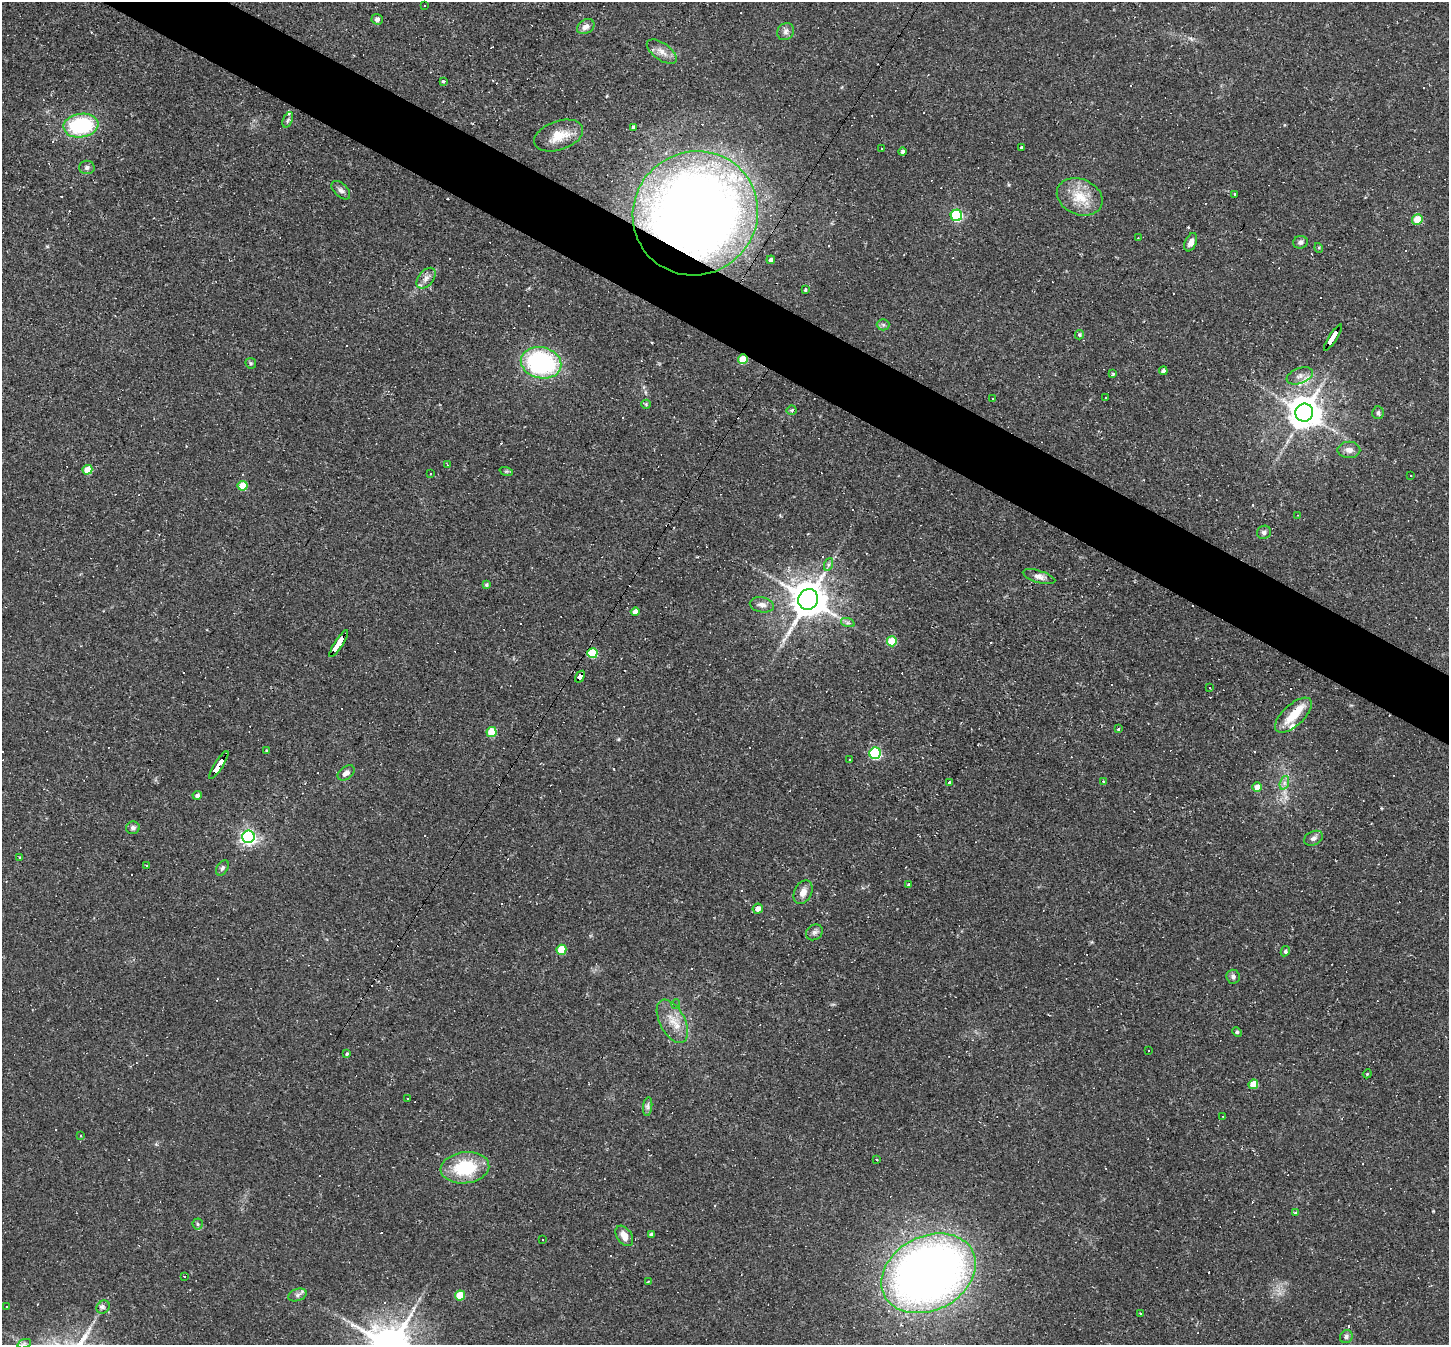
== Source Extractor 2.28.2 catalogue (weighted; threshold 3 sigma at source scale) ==
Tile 11 of 4 x 4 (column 3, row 3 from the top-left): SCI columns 2894-4340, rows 1488-2830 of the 5786 x 5798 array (HDU 1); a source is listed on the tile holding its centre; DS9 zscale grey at full resolution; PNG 1451 x 1347 px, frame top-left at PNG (2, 2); each listed source drawn as its Kron ellipse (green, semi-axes under 4 px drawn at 4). Shown black and unused: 5% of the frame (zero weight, under 2 of 3 exposures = <1% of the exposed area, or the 3 px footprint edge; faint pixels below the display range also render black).
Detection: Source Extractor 2.28.2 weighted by HDU 2 'WHT'; one run over the whole footprint, this tile lists its part. Background 0.061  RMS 0.0056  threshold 0.0251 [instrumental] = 3 sigma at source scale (4.5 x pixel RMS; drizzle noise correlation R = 1.50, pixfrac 1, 0.05/0.05 arcsec/px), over >= 5 px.
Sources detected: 192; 71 cosmic-ray / hot-pixel residue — neither listed nor drawn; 4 inside a brighter listed object's ellipse — not listed separately; the other 117 listed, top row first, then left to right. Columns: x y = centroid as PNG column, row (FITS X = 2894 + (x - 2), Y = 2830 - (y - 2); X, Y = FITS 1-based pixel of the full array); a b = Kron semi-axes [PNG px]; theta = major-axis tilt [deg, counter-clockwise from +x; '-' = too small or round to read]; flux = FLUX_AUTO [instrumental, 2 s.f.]
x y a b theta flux
424 6 2 2 - 0.42
377 19 5 5 - 2
586 27 9 6 31 3.3
786 32 9 8 - 2.3
662 52 17 8 -35 5
443 81 4 3 - 1.5
288 120 8 4 68 1.1
81 125 17 12 8 47
634 128 4 4 - 2.4
559 136 25 14 19 13
1021 147 3 3 - 1.5
882 148 2 2 - 0.44
903 152 4 4 - 1.5
87 167 8 7 - 1.9
341 190 11 6 -45 2.1
1235 194 3 3 - 0.51
1080 197 23 17 -23 15
695 213 63 61 38 680
956 215 6 5 - 69
1417 220 5 5 - 13
1138 238 3 2 - 0.37
1191 242 10 5 67 3.4
1300 242 7 6 - 1.9
1319 248 5 3 - 0.6
771 260 4 4 - 2
426 278 12 7 50 3.2
805 290 3 3 - 0.87
883 325 6 6 - 1.2
1079 335 5 4 - 0.89
1333 337 15 3 57 86
743 359 5 4 - 17
251 363 6 5 - 0.81
541 363 20 15 -13 92
1163 371 4 4 - 2.1
1113 373 4 3 - 1.2
1300 376 13 7 21 3.7
1106 398 2 2 - 0.46
993 399 3 2 - 0.61
646 404 5 4 - 0.66
791 410 5 5 - 0.9
1304 413 9 9 - 1100
1378 413 6 5 - 1.3
1349 450 11 8 0 3.4
448 465 3 2 - 0.39
87 470 5 4 - 11
506 471 7 4 -18 0.78
430 474 2 2 - 0.49
1411 475 3 2 - 0.87
243 486 5 5 - 14
1298 515 3 2 - 0.41
1264 532 7 6 - 1.6
829 564 6 4 70 1.2
1039 577 17 6 -17 3.1
486 585 4 3 - 1
808 599 10 9 - 1500
762 605 12 7 -11 3.3
635 612 4 4 - 3.4
848 623 7 4 -18 1.4
892 641 5 5 - 17
339 644 16 3 57 140
592 653 5 5 - 27
580 677 6 4 58 33
1209 688 3 2 - 0.87
1293 715 23 10 43 12
1118 729 3 3 - 0.67
492 732 5 5 - 18
266 750 3 3 - 0.6
875 753 6 5 - 59
850 760 3 3 - 0.94
219 765 16 4 57 140
346 773 9 6 37 3.1
1103 781 4 4 - 0.51
950 783 4 3 - 3.4
1284 783 7 4 72 1.6
1257 787 5 5 - 5.1
197 795 4 4 - 1.7
133 828 7 6 - 1.7
248 837 6 6 - 170
1313 838 10 6 25 2.1
20 857 3 2 - 0.69
146 866 3 3 - 1.5
222 868 8 5 58 1.4
909 885 4 3 - 1.7
803 892 12 8 64 4.6
758 909 5 5 - 4.2
814 932 9 7 35 1.8
561 950 5 5 - 17
1285 951 5 4 - 1.3
1233 977 7 6 - 1.7
676 1004 5 4 - 0.81
672 1021 23 12 -62 10
1237 1032 5 3 - 0.94
1149 1051 3 2 - 0.35
347 1054 4 4 - 0.96
1367 1074 4 3 - 0.54
1253 1084 5 4 - 12
407 1098 3 2 - 0.38
648 1107 9 4 82 1.6
1223 1116 2 2 - 0.44
80 1135 3 3 - 1.4
877 1159 3 2 - 0.6
465 1168 24 15 7 31
1295 1212 3 3 - 0.71
198 1224 5 5 - 0.96
651 1234 4 4 - 2
624 1236 11 7 -55 5.5
542 1240 3 2 - 0.59
929 1273 49 37 27 530
185 1277 2 2 - 0.59
648 1281 3 2 - 0.65
297 1295 9 6 19 1.9
460 1295 5 5 - 16
6 1307 3 2 - 0.77
103 1307 7 6 - 1.5
1140 1313 4 3 - 0.49
1346 1337 7 6 - 1.6
24 1344 7 4 19 1.2
Overlapping masked pixels (flux is a lower limit): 8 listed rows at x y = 695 213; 1333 337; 743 359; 1304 413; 339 644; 592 653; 580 677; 219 765